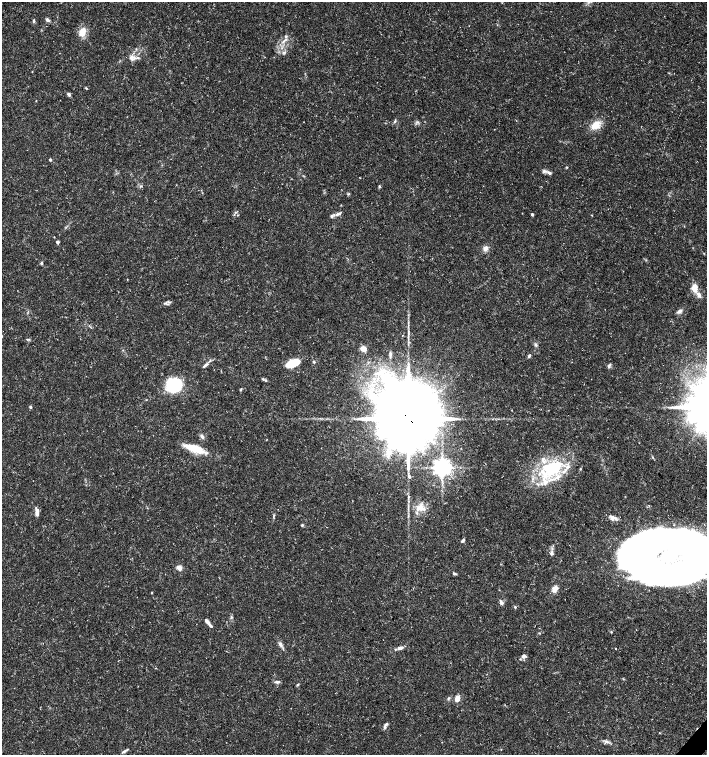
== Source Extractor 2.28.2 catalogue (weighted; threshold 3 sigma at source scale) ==
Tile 6 of 4 x 4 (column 2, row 2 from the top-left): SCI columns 1639-3047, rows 3011-4516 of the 6026 x 6025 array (HDU 1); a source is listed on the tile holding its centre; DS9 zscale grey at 2 x 2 block average (1 PNG px = mean of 2 x 2 image px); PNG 709 x 757 px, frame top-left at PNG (2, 2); no overlay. Shown black and unused: <1% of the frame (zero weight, under 3 of 5 exposures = <1% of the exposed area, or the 3 px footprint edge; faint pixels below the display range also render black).
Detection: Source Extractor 2.28.2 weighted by HDU 2 'WHT'; one run over the whole footprint, this tile lists its part. Background 0.0583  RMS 0.003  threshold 0.0134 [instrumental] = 3 sigma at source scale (4.5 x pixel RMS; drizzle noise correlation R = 1.50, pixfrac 1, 0.0396/0.0396 arcsec/px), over >= 5 px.
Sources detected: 96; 6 inside a brighter object's white glare — not listed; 9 inside a brighter listed object's ellipse — not listed separately; the other 81 listed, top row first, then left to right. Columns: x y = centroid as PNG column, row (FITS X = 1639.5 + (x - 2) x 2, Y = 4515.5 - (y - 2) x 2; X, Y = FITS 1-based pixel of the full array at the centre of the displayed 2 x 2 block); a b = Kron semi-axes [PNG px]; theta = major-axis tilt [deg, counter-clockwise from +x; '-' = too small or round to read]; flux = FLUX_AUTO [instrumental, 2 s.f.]
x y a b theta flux
589 2 4 2 - 0.81
47 20 5 4 - 1.8
34 21 4 3 - 1.1
82 32 8 6 71 10
285 39 9 2 33 1.7
132 58 11 6 -12 3.4
86 88 3 2 - 0.53
69 94 6 4 -50 1.4
36 101 2 2 - 0.32
394 121 5 3 - 0.86
596 125 10 8 36 9.4
50 160 3 3 - 0.84
566 167 3 3 - 0.54
544 171 7 4 -3 1.9
379 186 4 3 - 0.7
348 194 4 2 - 0.66
338 214 10 4 19 2.2
532 214 3 2 - 1.6
591 215 3 2 - 0.33
54 237 3 2 - 0.3
57 242 2 2 - 3.2
485 248 6 5 - 3.5
41 263 4 3 - 0.87
694 288 6 4 -84 11
699 295 7 4 -58 3.1
165 303 5 2 - 0.82
680 311 6 4 30 2.2
408 331 4 2 - 0.83
2 336 5 2 - 0.66
27 339 5 2 - 0.81
536 345 5 4 - 1.3
363 348 6 5 - 6
390 354 8 3 83 1.4
529 356 5 3 - 1.2
292 363 14 7 24 15
205 365 11 3 39 2.1
609 366 7 3 62 1.3
382 371 13 8 26 10
263 379 4 3 - 0.96
174 384 15 12 34 41
241 390 4 2 - 0.63
30 407 3 3 - 1.1
408 418 21 19 -87 6100
202 436 7 5 -62 1.8
194 448 24 7 -20 16
388 453 7 6 - 3.7
653 457 3 2 - 0.52
442 467 5 4 - 450
550 468 23 19 56 38
580 469 3 2 - 0.55
409 476 3 3 - 1.8
420 507 13 9 -34 7.6
37 512 10 4 -84 3.6
273 516 6 2 81 0.81
613 518 10 7 -16 3.5
302 525 4 3 - 0.78
463 541 5 3 - 1.3
551 553 5 4 - 2
695 567 42 18 30 330
179 568 3 3 - 15
454 574 5 3 - 0.86
555 589 7 5 62 5.2
151 593 3 2 - 0.42
501 602 6 4 -60 2
515 607 4 3 - 0.81
231 617 4 3 - 0.98
207 621 8 3 -53 2.5
611 632 3 3 - 0.57
280 644 7 4 -52 2.1
400 648 7 4 5 2.8
615 648 2 2 - 0.5
524 656 6 4 -9 2.2
623 679 3 2 - 0.48
277 682 6 3 4 1.8
298 685 5 2 - 0.7
448 698 5 3 - 1
457 698 7 4 63 5.8
385 726 9 3 63 1.9
607 741 7 4 -14 2
501 749 3 2 - 0.31
125 751 11 3 33 1.5
Overlapping masked pixels (flux is a lower limit): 1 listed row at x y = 408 418
Isophote crosses this tile's border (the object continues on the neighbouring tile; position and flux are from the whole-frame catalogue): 2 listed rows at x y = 2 336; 695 567
Diffuse or blended objects may show on this block-average render without a row.